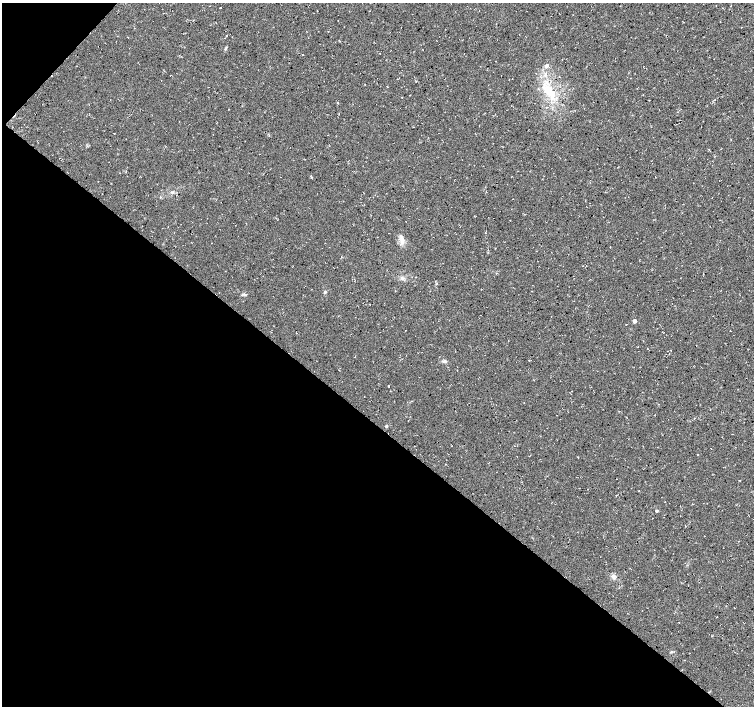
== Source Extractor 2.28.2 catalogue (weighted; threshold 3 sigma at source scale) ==
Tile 9 of 4 x 4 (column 1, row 3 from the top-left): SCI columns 7-1509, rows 1643-3049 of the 6017 x 6031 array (HDU 1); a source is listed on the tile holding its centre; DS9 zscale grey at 2 x 2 block average (1 PNG px = mean of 2 x 2 image px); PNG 756 x 708 px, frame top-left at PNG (2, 3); no overlay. Shown black and unused: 41% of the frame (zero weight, under 3 of 4 exposures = <1% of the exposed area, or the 3 px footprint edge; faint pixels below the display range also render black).
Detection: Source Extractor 2.28.2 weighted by HDU 2 'WHT'; one run over the whole footprint, this tile lists its part. Background 0.0136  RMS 0.0049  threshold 0.0221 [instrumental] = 3 sigma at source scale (4.5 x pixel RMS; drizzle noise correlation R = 1.50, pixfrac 1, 0.0396/0.0396 arcsec/px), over >= 5 px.
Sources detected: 17; all 17 listed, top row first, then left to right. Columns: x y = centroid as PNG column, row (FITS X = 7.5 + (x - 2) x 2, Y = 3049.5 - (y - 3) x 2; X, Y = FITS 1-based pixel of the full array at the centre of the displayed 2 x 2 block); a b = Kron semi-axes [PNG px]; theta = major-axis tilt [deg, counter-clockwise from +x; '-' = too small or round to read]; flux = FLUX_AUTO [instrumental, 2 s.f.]
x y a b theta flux
226 47 5 2 - 1.3
303 55 2 2 - 0.76
181 56 2 2 - 0.45
546 66 5 4 - 2.8
512 79 2 2 - 0.37
550 92 26 10 -51 29
547 107 3 2 - 0.76
229 109 2 2 - 0.47
513 199 2 2 - 0.56
401 237 5 2 - 2.5
325 292 4 3 - 1.3
634 321 3 3 - 8.1
444 361 7 3 -3 2.1
386 426 3 2 - 1.3
656 511 3 3 - 1.3
613 576 6 5 - 3.2
716 617 2 2 - 0.56
Diffuse or blended objects may show on this block-average render without a row.